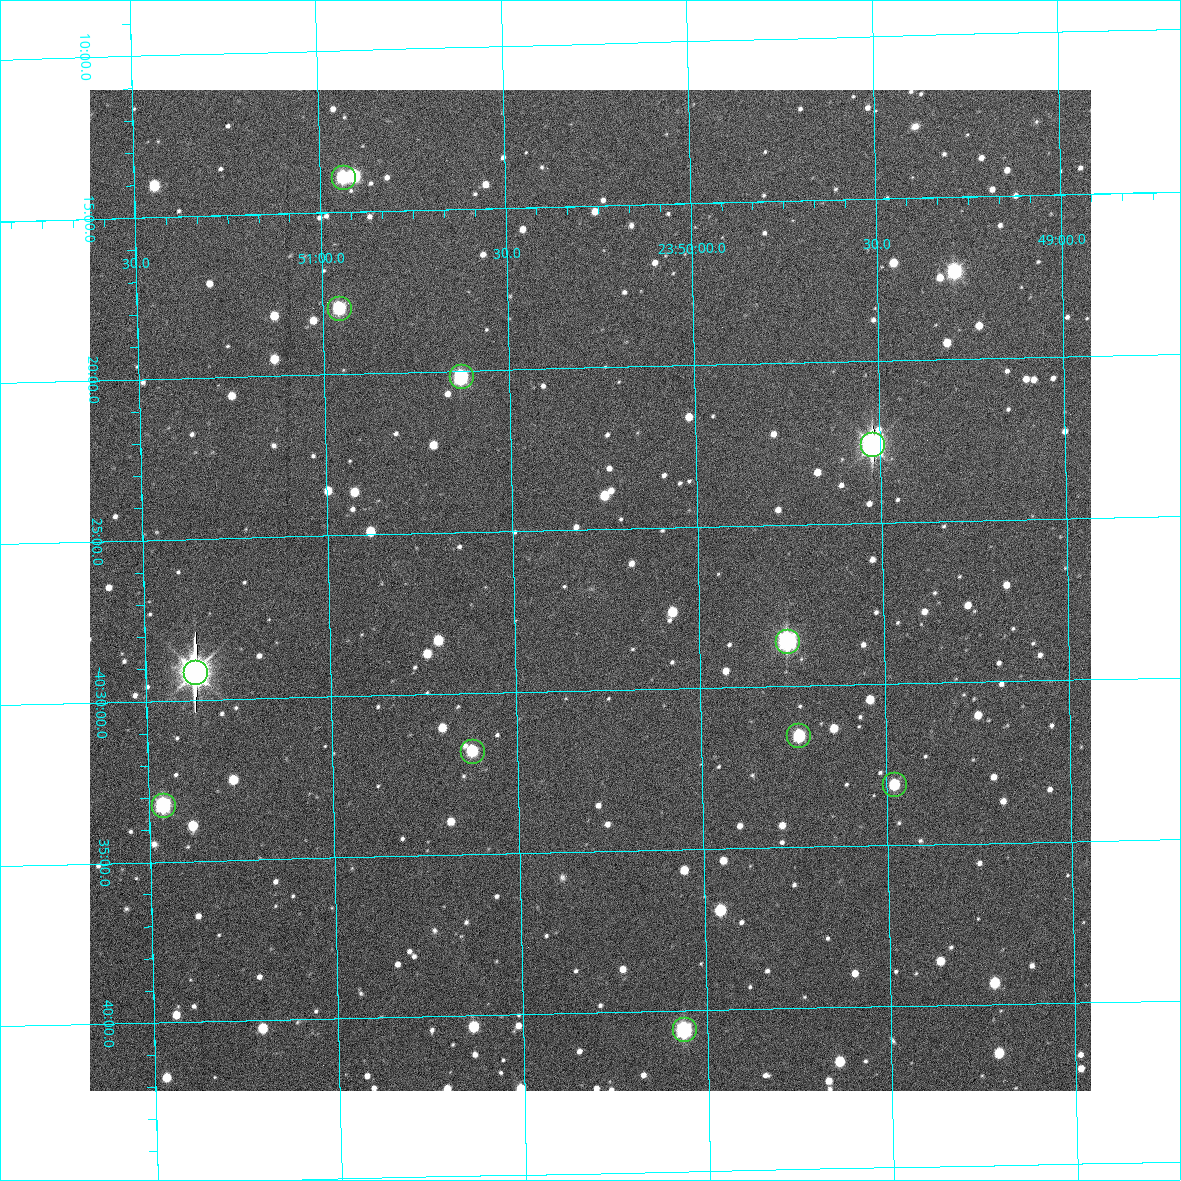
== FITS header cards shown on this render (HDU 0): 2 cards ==
NAXIS1  =                 1001
NAXIS2  =                 1001

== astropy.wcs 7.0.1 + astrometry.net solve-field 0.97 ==
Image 1001 x 1001 px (HDU 0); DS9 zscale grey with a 90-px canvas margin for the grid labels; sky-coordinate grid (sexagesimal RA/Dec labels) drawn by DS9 from the SOLVED WCS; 11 Tycho-2 reference stars matched to detected sources circled (green)
Header WCS: none
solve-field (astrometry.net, Tycho-2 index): SOLVED blind (the file carries no WCS)
Solved WCS: RA---TAN-SIP/DEC--TAN-SIP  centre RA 23:50:18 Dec -40:27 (357.57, -40.45 deg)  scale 1.85 arcsec/px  FOV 30.9' x 31.0'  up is -1 deg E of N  parity normal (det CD < 0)
(file carries no celestial WCS; the grid is the blind solution)
Tycho-2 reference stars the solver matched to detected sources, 11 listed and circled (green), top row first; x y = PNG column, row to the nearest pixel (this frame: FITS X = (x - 90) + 1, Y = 1001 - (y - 90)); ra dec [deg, ICRS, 3 dp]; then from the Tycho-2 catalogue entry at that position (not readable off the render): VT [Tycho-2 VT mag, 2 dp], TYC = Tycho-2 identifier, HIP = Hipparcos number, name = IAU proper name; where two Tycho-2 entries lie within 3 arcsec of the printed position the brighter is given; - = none
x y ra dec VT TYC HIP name
343 177 357.734 -40.232 12.03 8018-702-1 - -
339 308 357.739 -40.299 11.76 8018-932-1 - -
461 376 357.658 -40.336 11.19 8018-899-1 - -
872 444 357.380 -40.376 9.47 8018-924-1 - -
787 641 357.440 -40.476 10.35 8018-1100-1 - -
195 672 357.842 -40.485 8.62 8018-1102-1 117631 -
798 735 357.434 -40.526 12.24 8018-1069-1 - -
472 751 357.656 -40.530 11.73 8018-1072-1 - -
894 784 357.370 -40.552 12.47 8018-1001-1 - -
163 805 357.866 -40.554 10.63 8018-981-1 - -
684 1029 357.516 -40.676 11.01 8018-806-1 - -